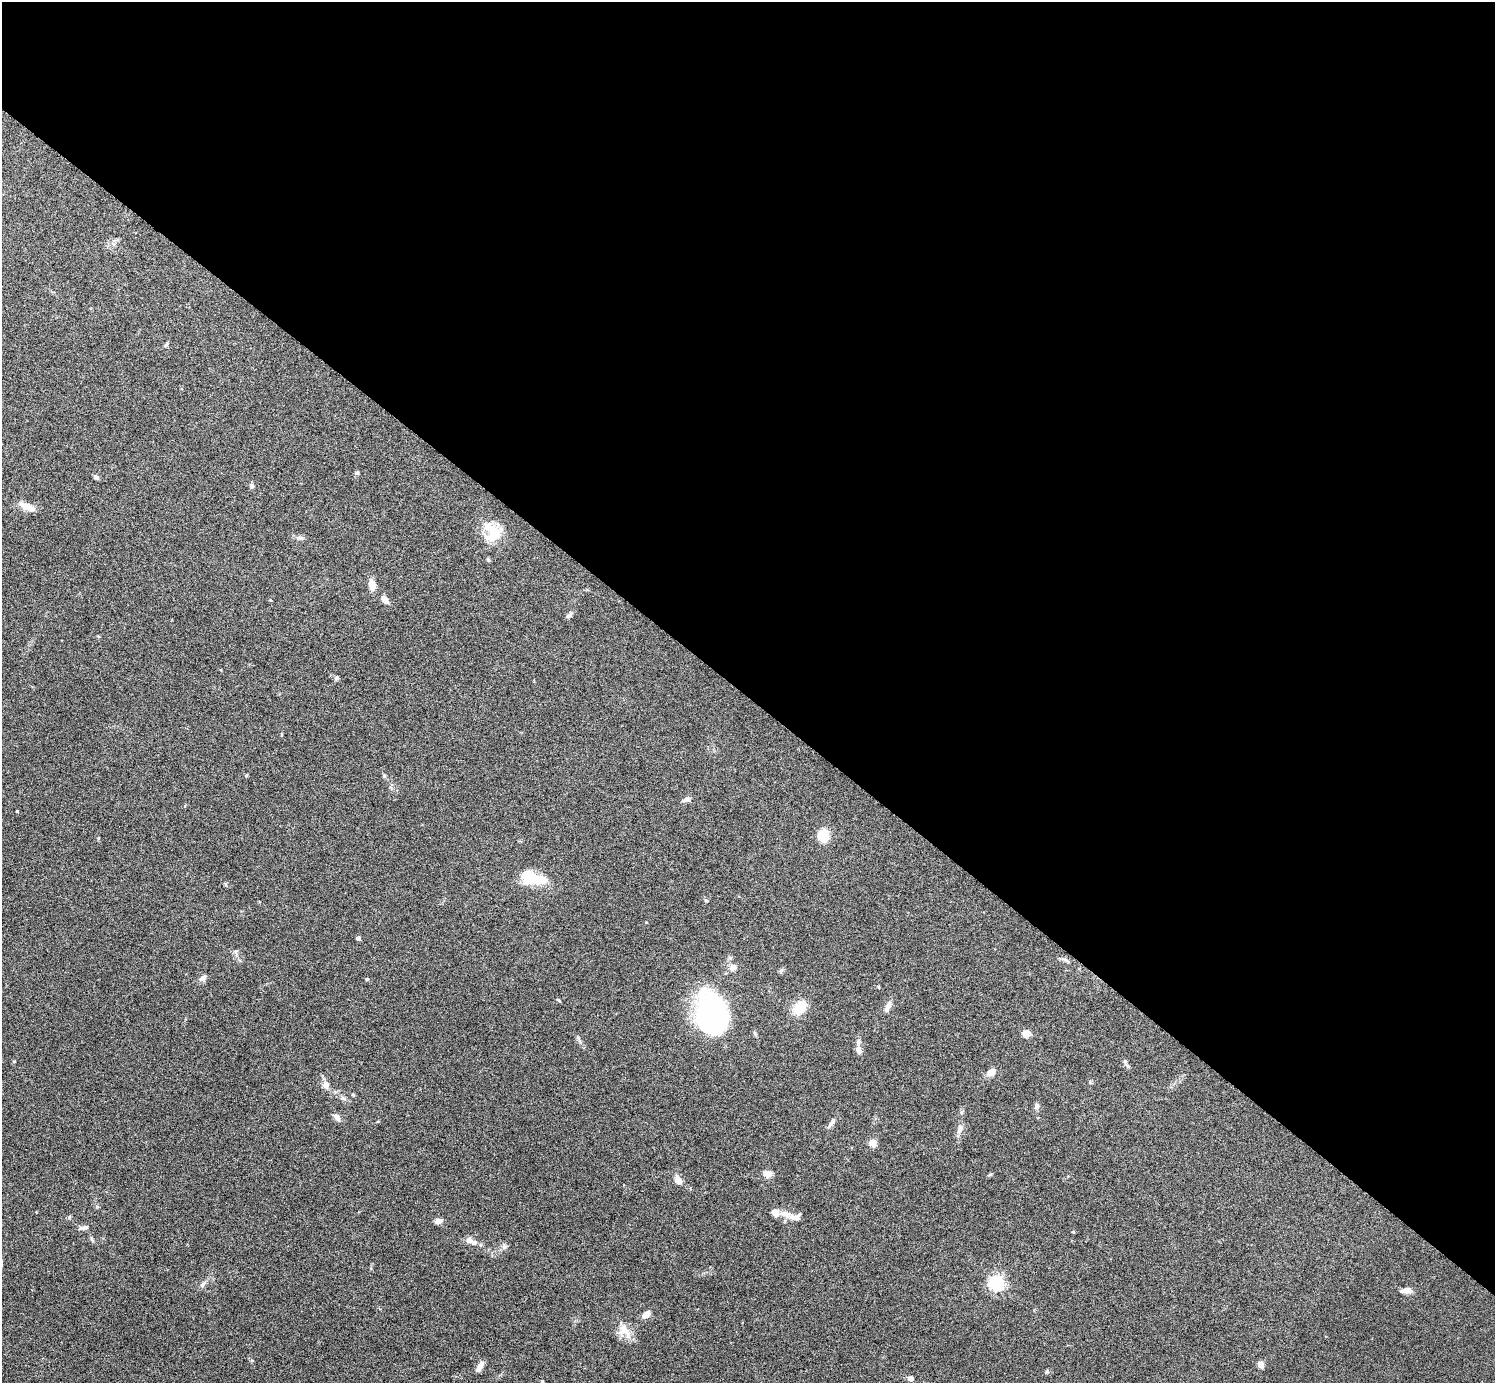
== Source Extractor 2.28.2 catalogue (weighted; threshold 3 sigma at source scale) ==
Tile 3 of 4 x 4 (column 3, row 1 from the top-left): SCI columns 2988-4480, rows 4299-5679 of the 5975 x 5977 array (HDU 1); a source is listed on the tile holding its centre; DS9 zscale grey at full resolution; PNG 1497 x 1385 px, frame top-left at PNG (2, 2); no overlay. Shown black and unused: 50% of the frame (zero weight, under 4 of 8 exposures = <1% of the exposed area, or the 3 px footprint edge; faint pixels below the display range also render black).
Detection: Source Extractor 2.28.2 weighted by HDU 2 'WHT'; one run over the whole footprint, this tile lists its part. Background 0.0778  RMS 0.0051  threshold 0.021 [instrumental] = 3 sigma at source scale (4.09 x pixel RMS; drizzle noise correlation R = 1.36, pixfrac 0.8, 0.05/0.05 arcsec/px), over >= 5 px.
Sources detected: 73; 2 inside a brighter object's white glare — not listed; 5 inside a brighter listed object's ellipse — not listed separately; the other 66 listed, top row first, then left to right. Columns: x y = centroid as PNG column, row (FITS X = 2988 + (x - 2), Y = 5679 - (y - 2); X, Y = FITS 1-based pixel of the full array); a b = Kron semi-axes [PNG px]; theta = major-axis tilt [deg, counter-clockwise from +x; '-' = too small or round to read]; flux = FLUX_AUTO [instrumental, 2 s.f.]
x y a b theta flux
166 345 7 4 61 0.74
357 473 6 5 - 0.72
96 477 6 5 - 1.1
251 485 8 6 -59 0.91
26 506 14 8 -27 5
493 533 32 21 -70 13
300 538 10 6 -10 1.4
372 585 14 8 -73 4
385 599 11 6 -49 3
569 615 9 5 36 1.4
98 636 5 3 - 0.38
336 678 6 5 - 0.99
384 776 6 5 - 0.71
686 799 11 5 20 1.8
17 811 3 2 - 0.41
823 836 14 12 -72 9.3
533 878 30 13 -12 19
225 884 6 3 -71 0.58
706 900 5 3 - 0.46
358 938 4 4 - 1.9
236 951 6 5 - 0.85
1066 960 12 4 -30 1.4
733 967 11 9 43 2.7
203 978 12 6 39 1.8
367 979 5 4 - 0.58
879 987 5 3 - 0.38
558 1000 5 4 - 0.5
799 1007 14 10 48 12
888 1007 17 6 65 2.5
709 1013 35 27 -75 110
755 1033 6 4 -71 0.72
1026 1033 9 7 -7 3.1
578 1038 7 4 -46 0.82
858 1050 11 7 -70 2.6
14 1061 5 4 - 0.44
1125 1061 6 5 - 0.74
991 1072 9 6 42 4.2
326 1085 9 7 -80 2.8
353 1095 5 4 - 0.56
343 1098 8 5 -44 1.1
1037 1106 9 7 -88 1.3
962 1112 6 4 89 0.77
337 1117 11 6 -52 2.3
832 1123 17 4 57 1.7
960 1129 13 7 74 2.4
873 1143 5 4 - 13
767 1174 10 8 -14 3.3
990 1174 8 3 44 0.58
678 1180 11 7 -56 3.7
785 1214 19 9 -19 4.2
439 1221 11 7 12 1.7
84 1227 12 6 9 1.9
1073 1232 4 4 - 0.46
474 1243 12 8 -22 2.6
504 1246 8 7 - 1.5
996 1283 6 6 - 130
203 1284 12 5 41 1.7
1406 1290 15 6 6 2.7
646 1314 10 6 38 3.7
623 1329 24 11 -50 6.7
252 1360 5 3 - 0.48
1261 1364 4 4 - 7.8
480 1366 14 6 60 2.7
1047 1372 6 5 - 0.64
910 1378 4 4 - 4.4
542 1381 4 4 - 0.5
Unlisted compact peaks at least as high as the median listed source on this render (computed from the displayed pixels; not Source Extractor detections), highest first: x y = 98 838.